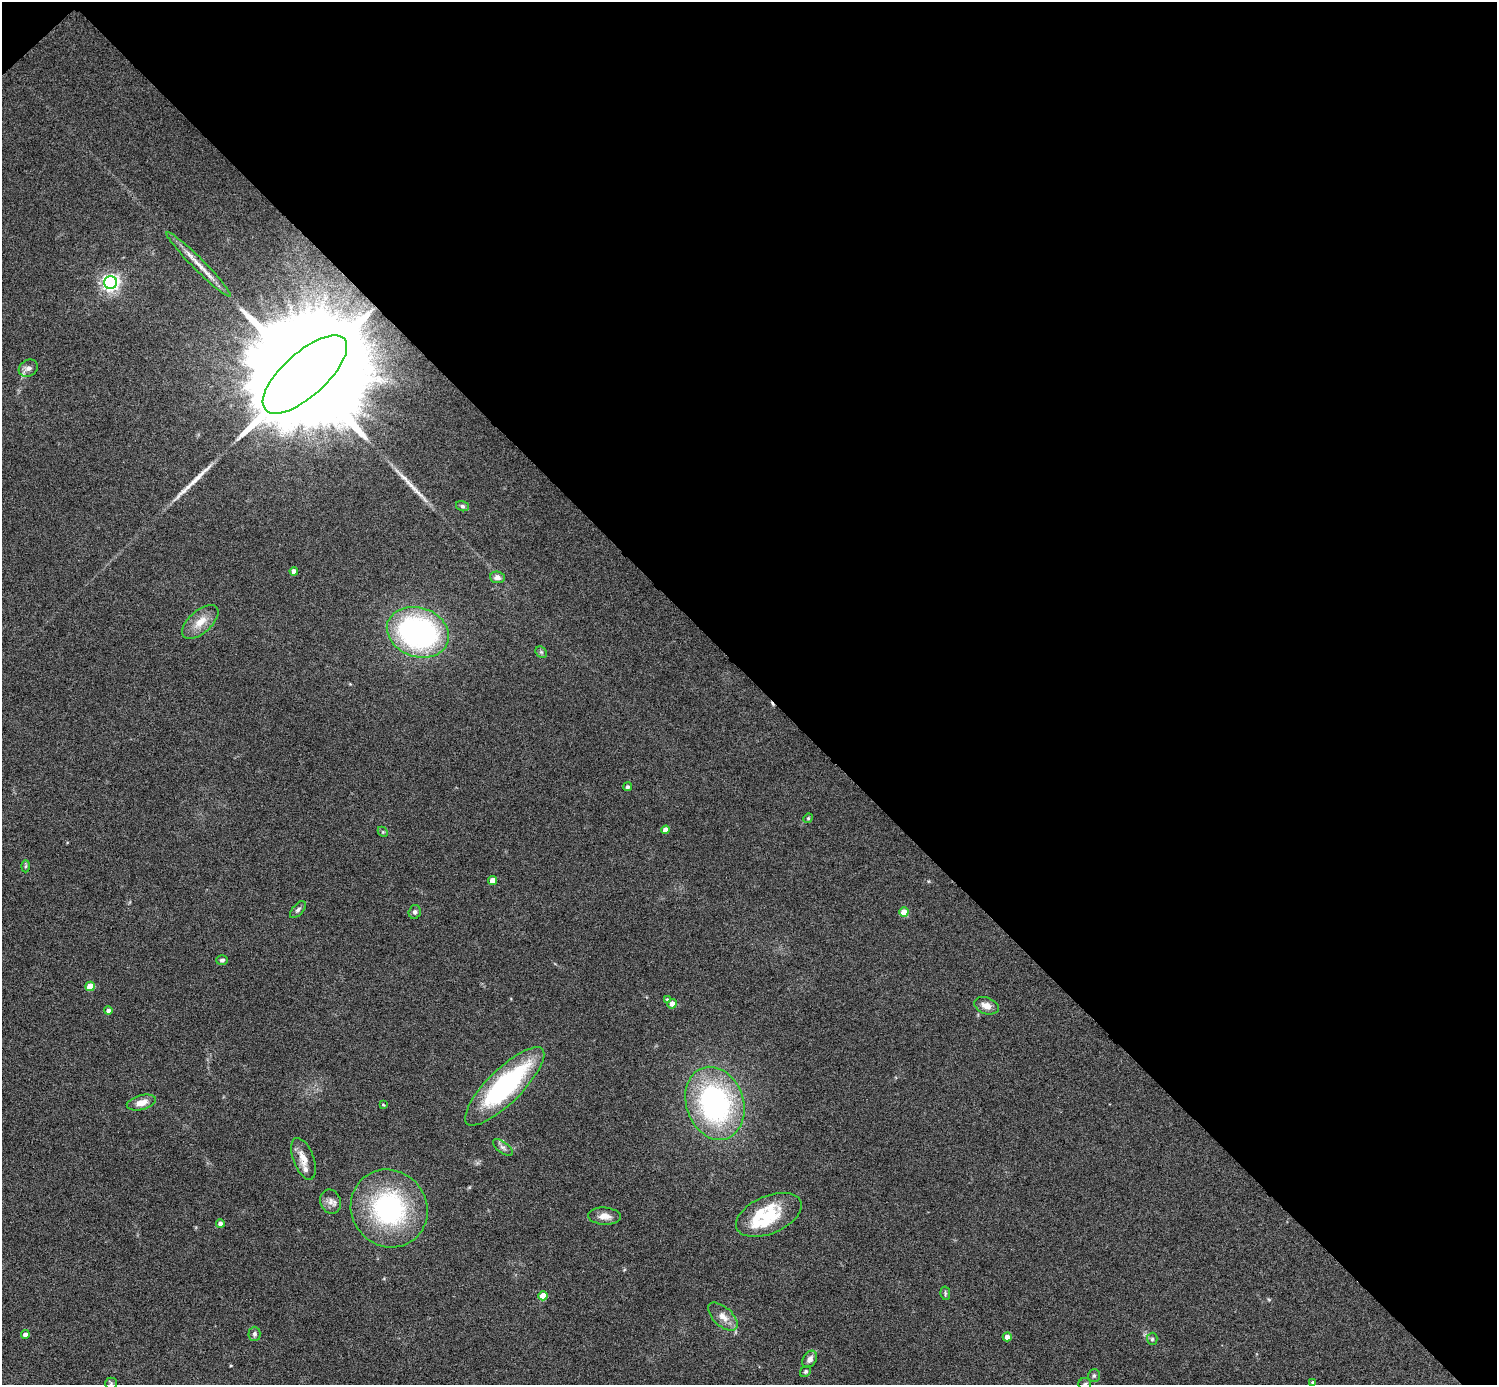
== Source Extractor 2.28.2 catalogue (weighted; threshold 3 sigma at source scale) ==
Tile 3 of 4 x 4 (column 3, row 1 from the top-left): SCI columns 2993-4487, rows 4446-5828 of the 5983 x 5982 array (HDU 1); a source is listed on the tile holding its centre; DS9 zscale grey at full resolution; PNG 1499 x 1387 px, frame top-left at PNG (2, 2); each listed source drawn as its Kron ellipse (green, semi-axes under 4 px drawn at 4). Shown black and unused: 49% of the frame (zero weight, under 4 of 8 exposures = <1% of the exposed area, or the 3 px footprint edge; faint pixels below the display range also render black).
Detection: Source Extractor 2.28.2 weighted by HDU 2 'WHT'; one run over the whole footprint, this tile lists its part. Background 0.0717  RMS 0.0044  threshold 0.0178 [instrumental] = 3 sigma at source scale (4.09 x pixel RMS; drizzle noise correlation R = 1.36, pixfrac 0.8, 0.05/0.05 arcsec/px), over >= 5 px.
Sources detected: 56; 1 cosmic-ray / hot-pixel residue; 2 long thin detections or spike segments (spike, bleed or trail) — neither listed nor drawn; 4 inside a brighter listed object's ellipse — not listed separately; the other 49 listed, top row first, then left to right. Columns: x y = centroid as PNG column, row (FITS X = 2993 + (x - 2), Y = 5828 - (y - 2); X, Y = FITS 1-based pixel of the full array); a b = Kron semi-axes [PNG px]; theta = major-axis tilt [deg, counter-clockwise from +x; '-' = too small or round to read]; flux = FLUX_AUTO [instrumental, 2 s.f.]
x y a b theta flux
198 264 45 6 -45 5.7
110 282 6 6 - 160
28 368 10 8 30 1.9
305 374 53 22 42 31000
462 506 6 5 - 0.8
294 571 4 4 - 2
497 577 7 6 - 1.9
200 622 22 11 41 5.9
418 632 32 24 -19 99
541 652 6 5 - 0.71
628 787 4 4 - 0.95
808 818 5 4 - 0.57
665 830 4 4 - 3.2
383 832 6 4 -45 0.54
26 866 6 4 88 0.6
493 881 4 4 - 4.7
298 910 10 5 48 1.1
415 912 7 6 - 1.1
904 912 5 4 - 5.7
222 960 6 4 19 1
90 986 5 4 - 8.8
667 1000 4 4 - 0.81
672 1004 5 5 - 2.7
986 1006 12 8 -20 3.1
108 1011 4 4 - 1.4
505 1086 53 17 45 63
141 1103 15 7 14 3.9
715 1103 37 28 -71 83
383 1105 4 3 - 0.45
503 1147 11 5 -37 1.5
303 1159 22 10 -69 4.6
330 1202 12 10 -68 2.6
389 1208 40 37 -51 62
769 1215 35 18 23 16
605 1216 16 8 -4 3.6
220 1223 4 4 - 1.7
945 1293 7 4 -81 0.67
543 1296 4 4 - 5.8
723 1317 18 9 -43 4.1
25 1334 4 4 - 1.8
254 1334 7 6 - 1.1
1007 1337 4 4 - 3
1152 1339 6 5 - 0.81
810 1359 9 6 57 2.3
806 1371 6 5 - 0.79
1094 1376 7 6 - 0.91
1313 1382 4 4 - 0.6
111 1383 6 5 - 0.65
1085 1384 6 6 - 0.97
Overlapping masked pixels (flux is a lower limit): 1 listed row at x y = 305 374
Isophote crosses this tile's border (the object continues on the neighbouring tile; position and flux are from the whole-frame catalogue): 1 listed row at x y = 1085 1384